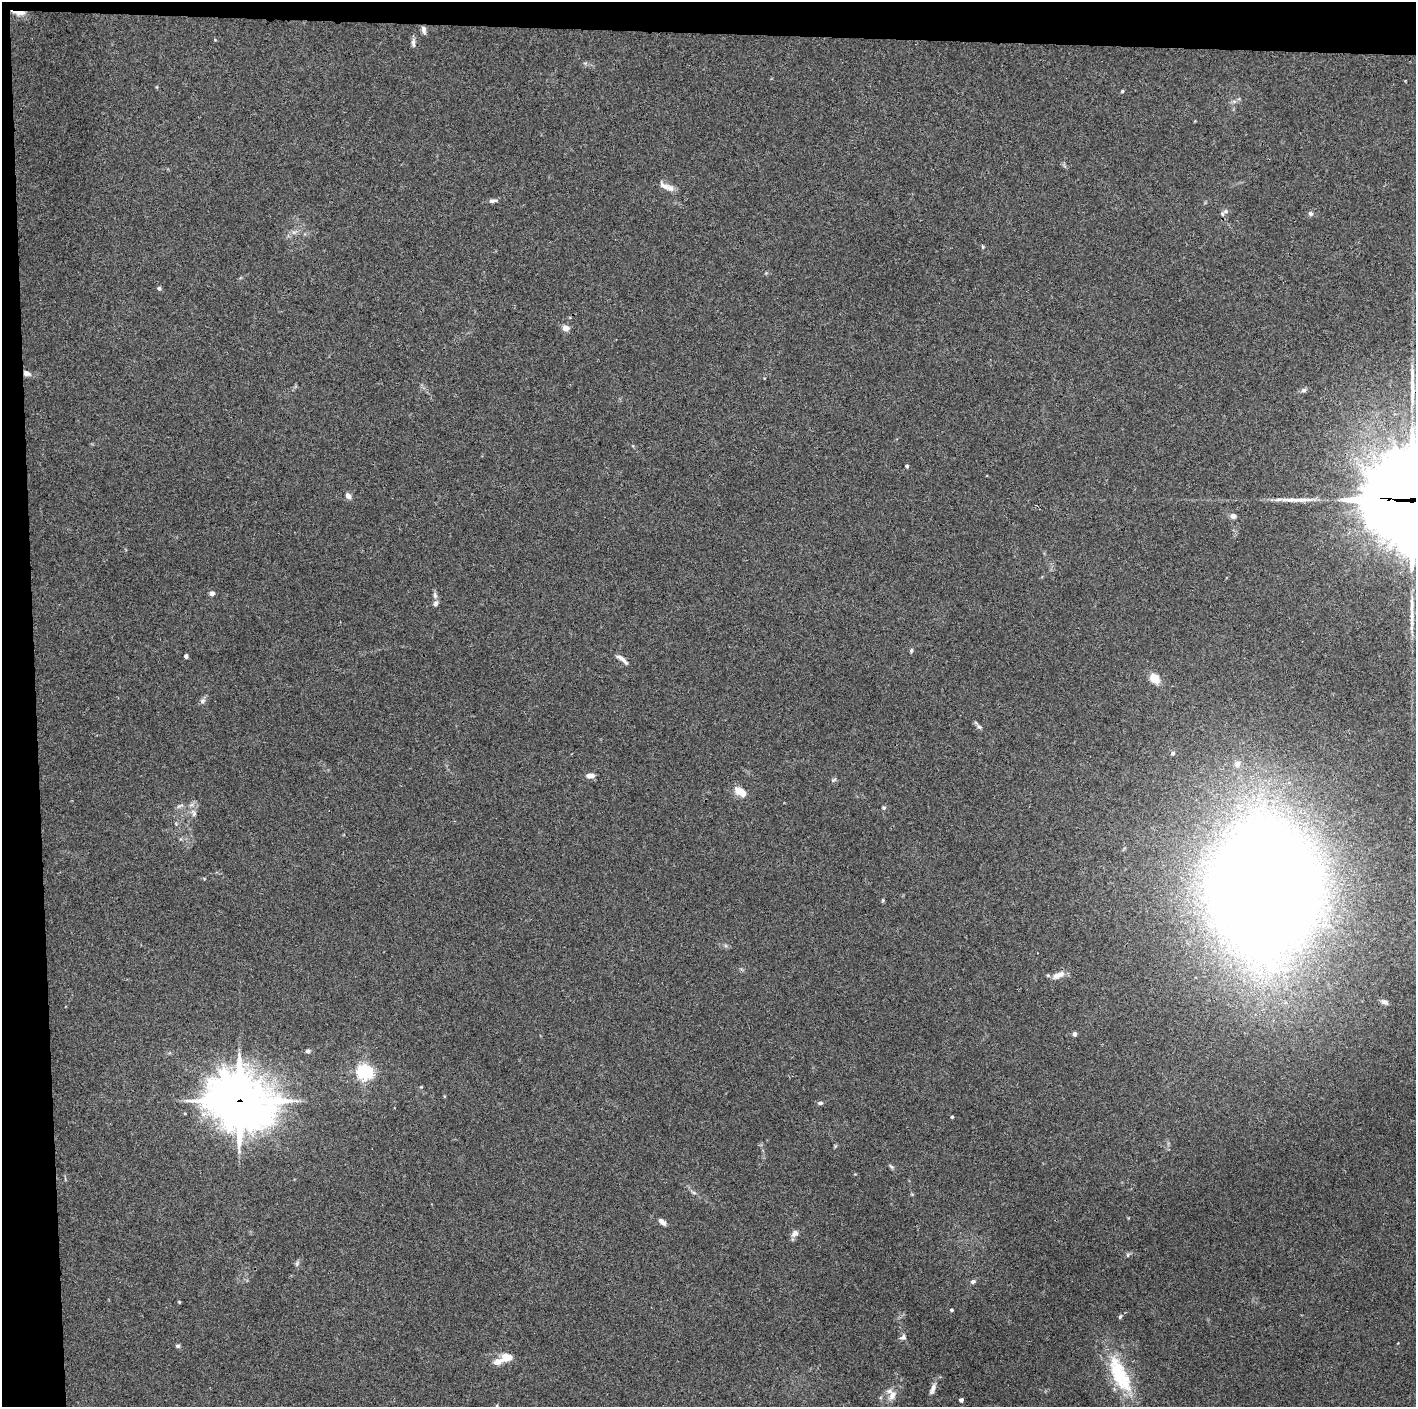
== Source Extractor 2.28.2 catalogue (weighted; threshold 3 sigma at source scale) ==
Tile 1 of 3 x 3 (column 1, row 1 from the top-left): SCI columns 2-1415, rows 2813-4217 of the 4244 x 4221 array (HDU 1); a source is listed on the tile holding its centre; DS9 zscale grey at full resolution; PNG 1418 x 1409 px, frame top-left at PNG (2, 2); no overlay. Shown black and unused: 5% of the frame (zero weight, under 3 of 4 exposures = <1% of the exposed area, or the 3 px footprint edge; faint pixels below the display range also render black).
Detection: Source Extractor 2.28.2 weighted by HDU 2 'WHT'; one run over the whole footprint, this tile lists its part. Background 0.0329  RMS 0.0045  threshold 0.0204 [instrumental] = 3 sigma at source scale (4.5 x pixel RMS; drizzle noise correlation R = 1.50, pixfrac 1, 0.05/0.05 arcsec/px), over >= 5 px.
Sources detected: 69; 3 long thin detections or spike segments (spike, bleed or trail) — not listed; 6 inside a brighter listed object's ellipse — not listed separately; the other 60 listed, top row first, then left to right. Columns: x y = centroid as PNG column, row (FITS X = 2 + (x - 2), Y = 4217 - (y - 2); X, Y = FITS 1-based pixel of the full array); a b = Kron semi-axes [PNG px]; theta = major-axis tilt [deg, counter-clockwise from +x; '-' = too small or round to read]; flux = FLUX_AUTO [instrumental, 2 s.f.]
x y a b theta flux
19 13 17 5 -3 2.9
424 30 10 5 -77 1.7
413 43 10 5 -89 1.5
1122 91 4 4 - 0.46
670 188 12 8 -30 2.5
493 201 11 5 6 1.3
1226 211 8 6 17 1.3
1310 214 6 6 - 0.98
159 288 5 4 - 0.93
566 328 9 6 -12 2.4
26 373 8 6 -25 2.1
1304 390 7 6 - 1.1
907 466 4 3 - 0.74
348 496 7 6 - 1.9
1412 500 41 37 -23 7600
1233 516 6 6 - 1.7
212 593 5 5 - 1.8
435 595 9 5 -81 1.2
436 603 8 6 59 1.4
911 650 6 4 70 0.64
186 656 4 4 - 1.1
622 659 16 4 -38 2.2
1154 678 12 10 -46 5
202 701 8 6 34 1.3
979 727 7 5 -38 1
1172 753 7 4 28 0.76
1237 764 11 7 66 2.1
590 776 10 6 4 2.2
834 780 8 3 44 0.56
740 792 15 8 -32 5.5
884 808 5 5 - 0.72
194 813 10 6 -80 1.5
1264 889 80 66 -89 1600
1058 975 19 7 26 3.4
1385 1002 9 6 -21 1.3
1074 1034 5 4 - 1.4
308 1051 6 5 - 0.99
365 1072 6 6 - 130
421 1087 4 3 - 0.4
239 1101 26 22 -22 1200
820 1103 7 5 1 0.89
952 1117 3 3 - 0.55
891 1167 7 4 -44 0.74
694 1193 6 4 -19 0.72
662 1222 9 5 -41 2.2
795 1233 10 8 51 2
1127 1255 6 4 -90 0.57
297 1264 8 4 82 0.85
973 1282 6 5 - 1
179 1302 4 3 - 0.36
951 1310 4 4 - 0.7
1120 1317 7 4 63 0.66
903 1337 8 7 - 1.4
178 1346 7 5 -11 0.79
507 1357 15 10 9 5.5
1118 1375 37 21 -83 22
933 1389 16 6 67 2.6
892 1395 14 8 63 3.5
961 1400 4 4 - 1.6
497 1406 6 3 71 0.55
Overlapping masked pixels (flux is a lower limit): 4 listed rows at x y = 19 13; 26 373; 1412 500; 239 1101
Isophote crosses this tile's border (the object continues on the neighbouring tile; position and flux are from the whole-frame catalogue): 2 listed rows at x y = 1412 500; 497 1406